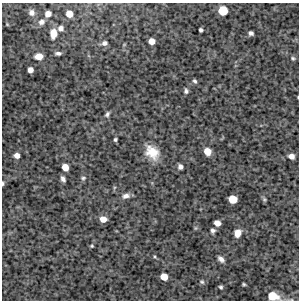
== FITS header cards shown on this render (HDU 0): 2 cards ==
NAXIS1  =                  297 /Length X axis
NAXIS2  =                  298 /Length Y axis

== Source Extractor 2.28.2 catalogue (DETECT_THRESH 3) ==
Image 297 x 298 px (HDU 0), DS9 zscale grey, 1 PNG px = 1 image px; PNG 301 x 302 px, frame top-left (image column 1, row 298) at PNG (2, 3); no overlay
Background 4410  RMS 160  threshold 479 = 3 sigma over >= 5 px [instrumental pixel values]
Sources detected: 44; all 44 listed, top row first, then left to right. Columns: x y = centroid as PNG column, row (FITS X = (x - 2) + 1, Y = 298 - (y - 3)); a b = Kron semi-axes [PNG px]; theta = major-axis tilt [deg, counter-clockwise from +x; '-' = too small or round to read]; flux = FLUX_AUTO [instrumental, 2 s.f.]
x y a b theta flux
223 10 7 7 - 260000
32 12 7 7 - 49000
48 14 6 5 - 72000
69 14 6 5 - 110000
41 22 8 7 - 46000
7 24 4 3 - 8600
61 28 6 6 - 40000
201 30 4 4 - 22000
53 33 10 7 86 120000
251 33 5 4 - 32000
151 41 5 5 - 91000
104 43 7 6 - 37000
58 53 7 4 1 28000
39 56 8 6 5 95000
293 58 6 5 - 18000
30 70 5 5 - 56000
195 81 5 4 - 20000
186 91 5 4 - 23000
298 97 3 2 - 6500
107 114 7 5 58 25000
115 139 4 3 - 17000
207 151 6 6 - 130000
152 152 18 12 -46 200000
17 155 5 4 - 66000
291 156 6 5 - 61000
65 167 6 5 - 110000
180 167 5 4 - 39000
83 178 7 5 16 22000
63 179 6 4 -62 32000
3 183 4 3 - 18000
126 196 9 6 11 50000
233 199 6 6 - 190000
264 199 6 5 - 16000
103 219 6 5 - 95000
217 223 5 5 - 76000
213 231 5 5 - 29000
237 233 7 6 - 89000
92 246 5 4 - 12000
221 259 8 5 -43 43000
164 277 6 5 - 130000
202 282 7 6 - 22000
244 284 3 3 - 13000
221 287 5 4 - 19000
273 296 9 6 -14 210000
At the frame edge (FLAGS 8, measured only in part): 3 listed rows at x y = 298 97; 3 183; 273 296